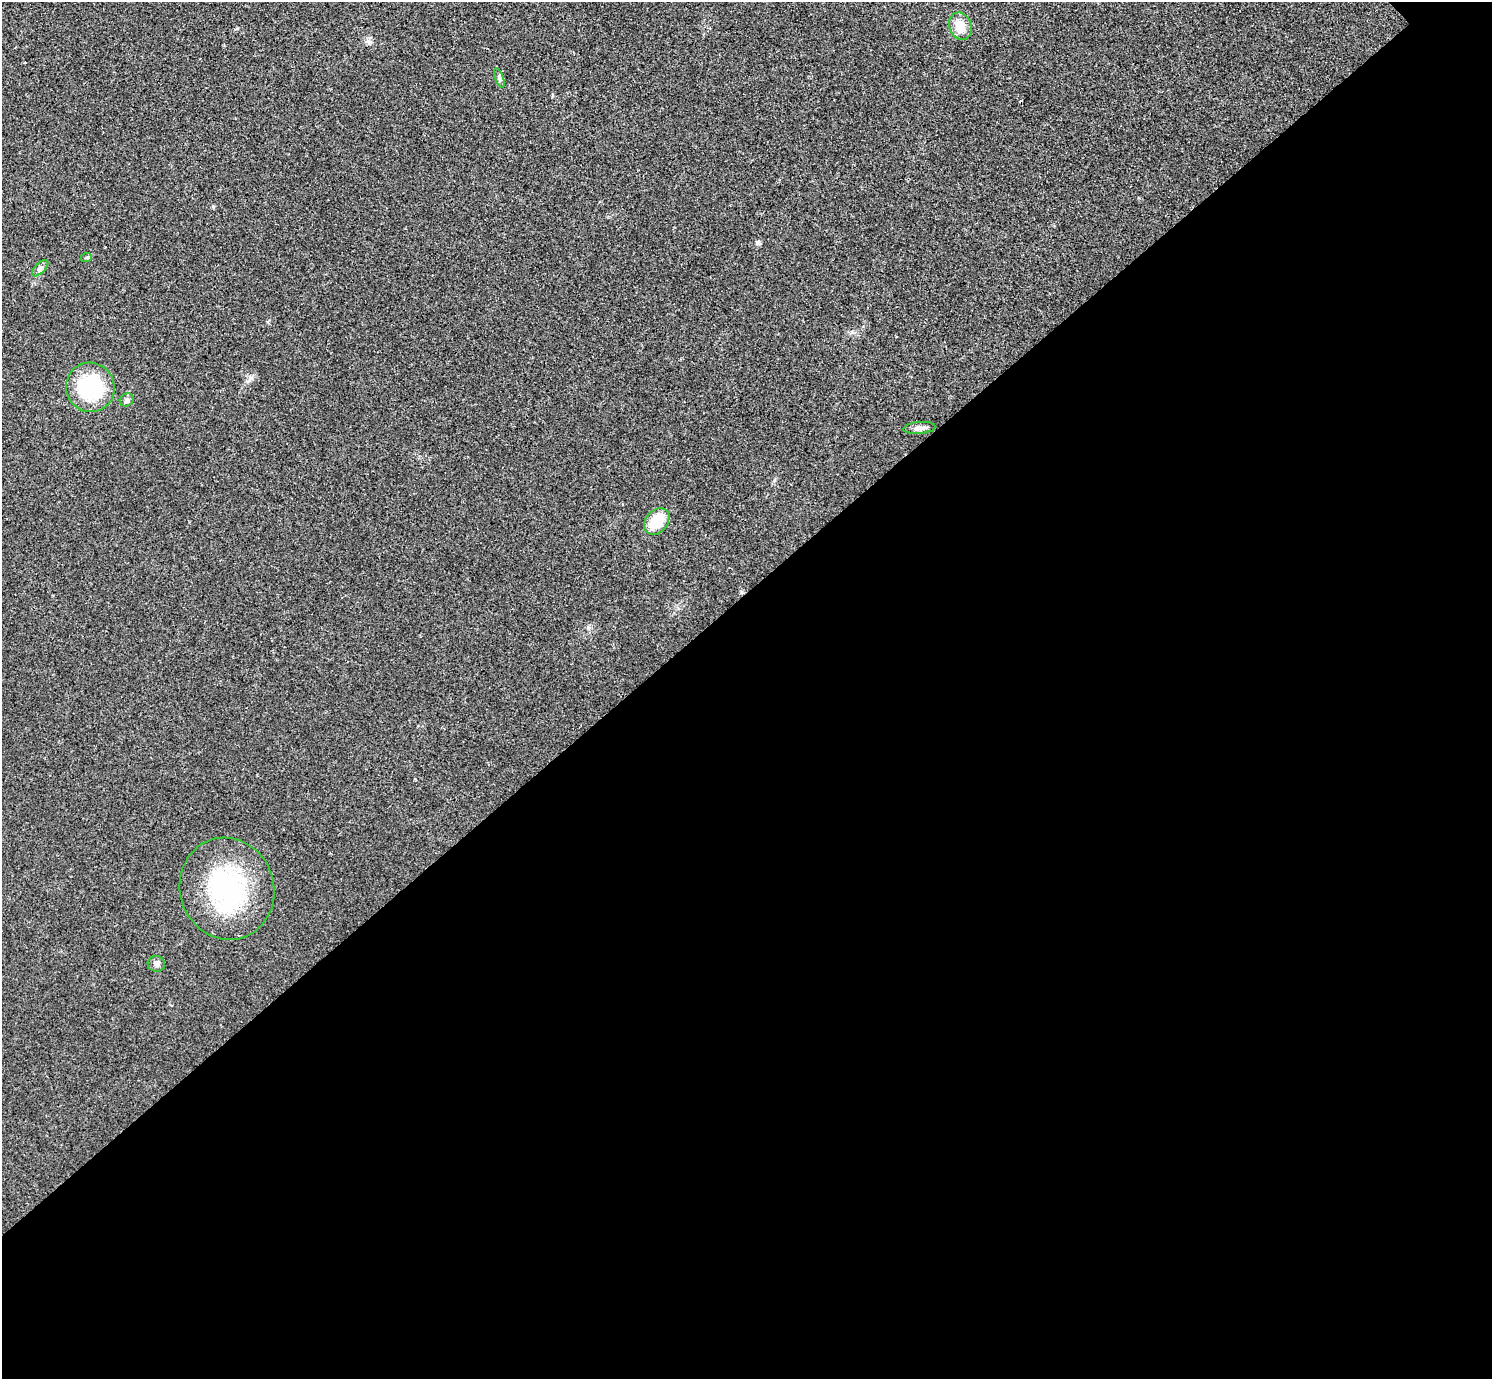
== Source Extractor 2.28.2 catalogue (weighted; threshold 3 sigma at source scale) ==
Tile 15 of 4 x 4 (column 3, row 4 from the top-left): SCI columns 2992-4481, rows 166-1542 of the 5983 x 5981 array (HDU 1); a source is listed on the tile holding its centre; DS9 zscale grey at full resolution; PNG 1494 x 1381 px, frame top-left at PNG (2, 2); each listed source drawn as its Kron ellipse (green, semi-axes under 4 px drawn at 4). Shown black and unused: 57% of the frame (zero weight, under 3 of 4 exposures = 1% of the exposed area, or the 3 px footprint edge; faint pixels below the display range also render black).
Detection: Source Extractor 2.28.2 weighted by HDU 2 'WHT'; one run over the whole footprint, this tile lists its part. Background 0.029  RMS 0.0049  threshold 0.022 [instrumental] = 3 sigma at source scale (4.5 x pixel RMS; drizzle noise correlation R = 1.50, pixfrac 1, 0.05/0.05 arcsec/px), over >= 5 px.
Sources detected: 11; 1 cosmic-ray / hot-pixel residue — neither listed nor drawn; the other 10 listed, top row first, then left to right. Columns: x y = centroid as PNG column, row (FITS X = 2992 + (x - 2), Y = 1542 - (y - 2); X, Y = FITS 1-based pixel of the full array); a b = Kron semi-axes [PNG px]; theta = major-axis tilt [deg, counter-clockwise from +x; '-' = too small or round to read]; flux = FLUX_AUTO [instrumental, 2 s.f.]
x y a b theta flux
960 26 14 11 -70 7.9
499 78 10 4 -69 1.1
86 258 6 3 19 0.64
40 268 10 4 45 1.4
90 387 25 24 - 37
127 400 7 6 - 1.3
919 428 16 6 5 2.5
657 521 15 11 51 14
227 889 51 47 -72 64
156 964 9 8 - 1.9
Unlisted compact peaks at least as high as the median listed source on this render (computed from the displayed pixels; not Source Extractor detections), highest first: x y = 758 243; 368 41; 774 480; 250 378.